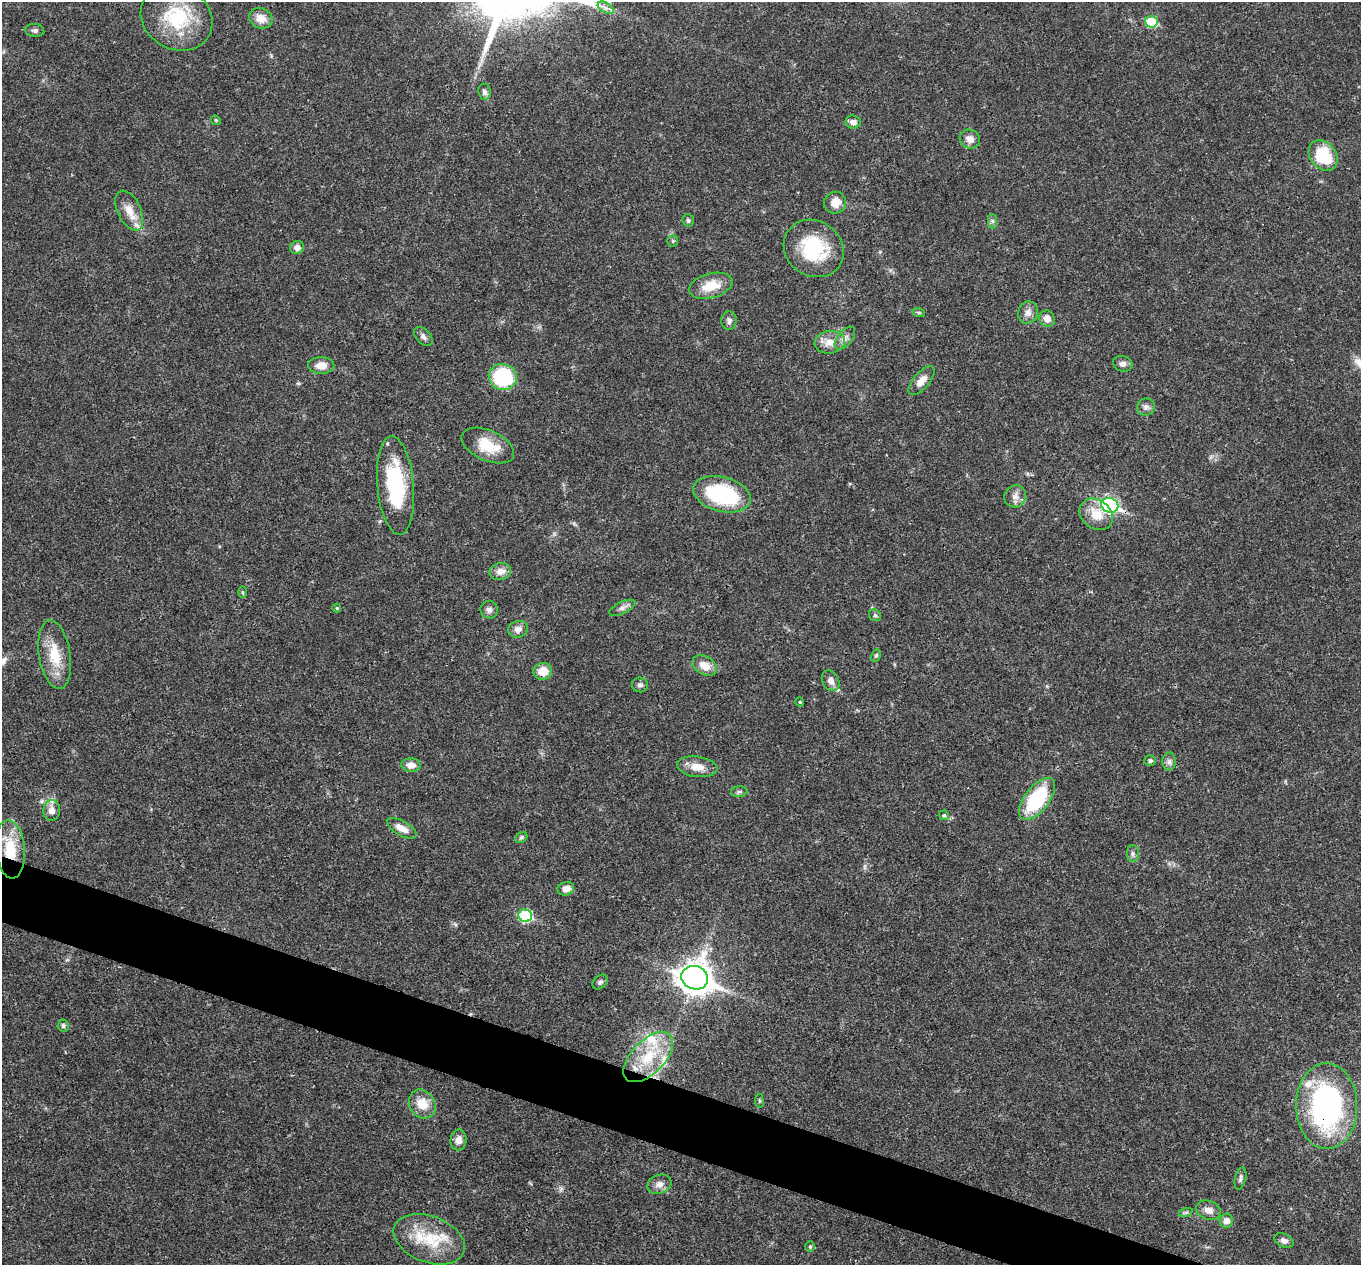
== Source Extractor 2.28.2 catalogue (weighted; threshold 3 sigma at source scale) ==
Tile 6 of 4 x 4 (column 2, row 2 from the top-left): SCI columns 1365-2723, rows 2796-4058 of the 5444 x 5458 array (HDU 1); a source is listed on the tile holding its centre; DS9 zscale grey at full resolution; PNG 1363 x 1267 px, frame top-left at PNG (2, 2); each listed source drawn as its Kron ellipse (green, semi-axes under 4 px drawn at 4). Shown black and unused: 4% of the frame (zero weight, under 3 of 4 exposures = <1% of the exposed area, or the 3 px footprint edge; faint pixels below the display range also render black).
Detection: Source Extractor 2.28.2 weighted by HDU 2 'WHT'; one run over the whole footprint, this tile lists its part. Background 0.0168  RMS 0.0022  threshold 0.00981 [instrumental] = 3 sigma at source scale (4.5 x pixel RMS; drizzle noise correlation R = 1.50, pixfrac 1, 0.05/0.05 arcsec/px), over >= 5 px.
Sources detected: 86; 6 inside a brighter listed object's ellipse — not listed separately; the other 80 listed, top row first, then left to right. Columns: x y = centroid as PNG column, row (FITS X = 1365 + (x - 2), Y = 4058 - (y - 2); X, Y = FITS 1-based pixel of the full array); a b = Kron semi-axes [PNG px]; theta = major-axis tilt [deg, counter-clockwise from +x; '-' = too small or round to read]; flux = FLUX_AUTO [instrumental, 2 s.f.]
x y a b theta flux
606 8 9 5 -31 0.81
177 18 37 31 -30 14
261 18 12 10 -23 2.7
1151 22 6 5 - 10
35 30 9 6 -5 0.68
484 92 8 6 -83 0.77
216 120 5 4 - 0.27
853 122 7 6 - 1.2
970 139 10 9 - 1.5
1323 156 17 13 -50 10
835 203 11 10 - 2.3
129 211 21 11 -65 3
688 220 6 5 - 0.43
992 221 7 4 -90 0.47
673 241 6 5 - 0.37
297 247 7 6 - 1.1
814 248 31 27 -35 13
711 286 22 12 15 4.8
919 313 6 4 -19 0.32
1028 313 11 10 - 1.4
1047 319 8 7 - 1.7
729 321 9 7 88 0.81
423 336 11 7 -47 0.86
845 338 13 7 50 1.2
830 342 15 11 9 2.6
1123 364 10 8 -16 0.89
321 365 13 8 -1 2.2
503 377 14 13 - 16
922 381 17 8 48 2.2
1146 407 9 8 - 0.88
488 445 28 15 -24 5.9
396 485 49 18 -85 18
722 494 29 17 -15 21
1015 496 11 10 - 1.5
1110 505 8 7 - 51
1096 514 18 14 -38 4.2
500 571 11 8 11 1.8
243 592 5 3 - 0.28
337 608 4 4 - 0.24
622 608 14 6 25 0.96
489 610 9 8 - 0.83
875 615 6 5 - 0.49
518 629 10 8 15 1.3
55 655 35 15 -81 6.7
876 655 7 4 63 0.36
705 665 13 9 -29 2.7
543 671 9 8 - 3.2
831 681 11 8 -61 1.3
640 685 8 7 - 0.68
800 702 4 3 - 0.19
1150 761 6 5 - 0.65
1169 762 9 6 89 0.82
411 765 9 7 -1 1.9
697 767 20 10 -7 3.1
739 792 8 5 7 0.51
1037 799 25 12 52 17
52 810 10 8 87 1.6
944 815 5 4 - 0.31
402 828 16 7 -30 1.9
521 837 6 5 - 0.4
10 849 29 14 -85 8.1
1133 853 8 6 -90 0.63
566 889 8 6 15 1.6
525 916 7 6 - 18
695 978 13 11 -17 310
600 982 8 6 43 0.58
63 1026 6 6 - 0.52
648 1057 31 16 46 9
759 1101 7 3 -82 0.29
422 1104 15 13 -57 3.9
1327 1106 43 30 -89 50
458 1140 10 8 83 1.5
1240 1178 11 5 76 0.64
659 1184 12 9 20 1.4
1208 1210 13 9 -20 1.6
1186 1212 7 4 19 0.38
1226 1221 7 6 - 1.4
429 1239 37 23 -21 10
1284 1241 10 6 -23 0.93
810 1247 5 4 - 0.32
Overlapping masked pixels (flux is a lower limit): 2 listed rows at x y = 10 849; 1327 1106